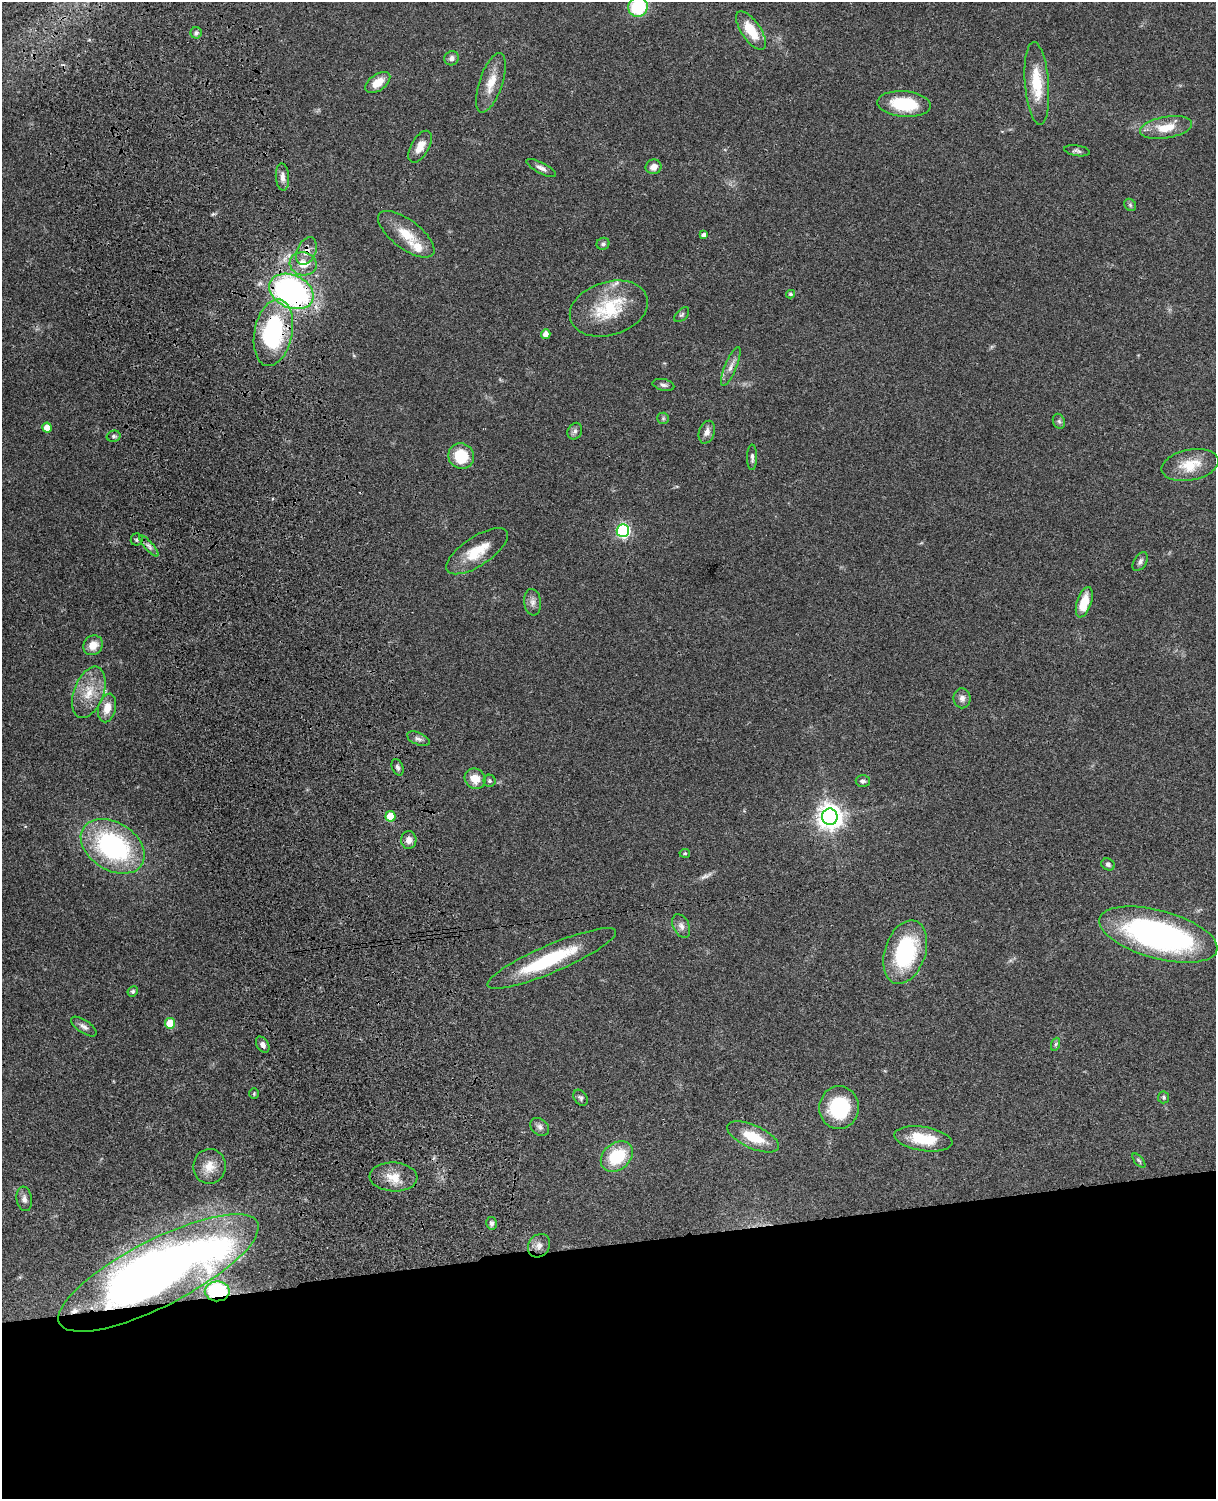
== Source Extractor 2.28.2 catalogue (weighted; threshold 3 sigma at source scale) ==
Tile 11 of 4 x 3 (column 3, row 3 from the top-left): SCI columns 2547-3760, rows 273-1769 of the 5091 x 4922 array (HDU 1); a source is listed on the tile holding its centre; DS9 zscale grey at full resolution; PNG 1218 x 1501 px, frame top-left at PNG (2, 2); each listed source drawn as its Kron ellipse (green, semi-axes under 4 px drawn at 4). Shown black and unused: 17% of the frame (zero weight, under 3 of 4 exposures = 6% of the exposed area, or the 3 px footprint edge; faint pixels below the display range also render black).
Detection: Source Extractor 2.28.2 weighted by HDU 2 'WHT'; one run over the whole footprint, this tile lists its part. Background 0.0869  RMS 0.0062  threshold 0.0277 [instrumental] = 3 sigma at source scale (4.5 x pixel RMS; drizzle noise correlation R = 1.50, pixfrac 1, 0.05/0.05 arcsec/px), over >= 5 px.
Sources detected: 90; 2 inside a brighter object's white glare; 1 long thin detection or spike segment (spike, bleed or trail) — neither listed nor drawn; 3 inside a brighter listed object's ellipse — not listed separately; the other 84 listed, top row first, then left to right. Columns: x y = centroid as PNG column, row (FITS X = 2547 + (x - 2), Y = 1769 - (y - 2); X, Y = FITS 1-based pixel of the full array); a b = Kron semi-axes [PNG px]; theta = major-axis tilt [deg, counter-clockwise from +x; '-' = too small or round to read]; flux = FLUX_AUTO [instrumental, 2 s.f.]
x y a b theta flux
638 7 10 9 - 34
751 30 22 9 -56 16
196 33 5 5 - 1.4
451 58 7 7 - 2.2
378 82 14 8 35 8.9
491 83 31 11 71 11
1037 83 42 12 -85 21
904 104 27 13 -5 29
1166 127 26 11 10 13
420 147 17 9 60 7.3
1077 151 13 5 -10 1.7
654 167 8 7 - 4.5
541 168 16 5 -28 3
282 177 13 6 -86 3.7
1130 205 7 5 -46 1.1
406 234 33 14 -37 15
704 235 4 4 - 1.9
603 244 6 6 - 1.3
306 251 15 9 67 5.2
303 264 13 11 -14 9
291 291 23 16 -24 170
790 294 4 4 - 1.1
609 309 40 26 17 34
682 315 9 5 44 1.3
273 333 34 19 79 75
546 334 5 4 - 4.2
731 367 21 6 67 4.4
663 385 11 5 -12 1.9
663 418 6 5 - 1.1
1059 421 8 6 -68 1.3
47 427 5 5 - 6.7
575 431 8 7 - 1.9
707 432 12 7 71 3.5
114 436 7 5 14 1.4
461 456 13 12 - 19
752 457 13 5 90 2.1
1190 465 29 15 11 15
623 530 6 6 - 110
137 540 6 6 - 1.2
149 546 13 4 -48 2.5
477 551 35 14 34 17
1140 561 10 6 58 2.3
533 602 13 8 -85 3.4
1084 602 16 7 72 13
93 645 10 9 - 6.7
89 692 27 15 69 15
962 698 10 8 89 2.9
107 708 14 8 76 7.4
418 739 12 6 -23 2.5
397 767 9 5 -67 1.7
475 779 11 9 -43 8.4
489 781 6 6 - 1.2
863 781 7 5 -2 1.7
390 816 5 5 - 15
830 817 8 8 - 630
409 840 9 7 88 4
113 846 34 24 -32 97
685 853 5 4 - 0.77
1108 864 7 5 -31 1.7
681 926 12 8 -65 3.3
1158 935 61 24 -15 170
905 952 33 20 71 59
552 958 70 14 23 43
133 991 5 5 - 1.1
170 1023 5 5 - 20
84 1027 15 6 -34 2.7
1056 1044 7 4 70 1
263 1045 9 5 -58 2.7
254 1094 5 4 - 0.75
1164 1097 6 5 - 1.1
581 1098 9 6 -57 1.6
839 1108 21 20 - 41
540 1127 10 7 -39 2.4
753 1137 28 11 -24 18
923 1139 29 12 -9 21
617 1156 18 13 39 28
1139 1161 9 4 -49 1.1
209 1166 17 16 - 9.1
393 1177 24 14 -3 11
24 1199 12 7 -82 2.8
492 1223 6 5 - 1.7
539 1246 12 10 54 4.1
158 1273 111 33 27 590
217 1291 12 10 -1 48
Overlapping masked pixels (flux is a lower limit): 6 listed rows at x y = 306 251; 291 291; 273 333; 393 1177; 158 1273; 217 1291
Isophote crosses this tile's border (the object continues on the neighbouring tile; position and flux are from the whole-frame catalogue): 1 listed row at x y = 638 7